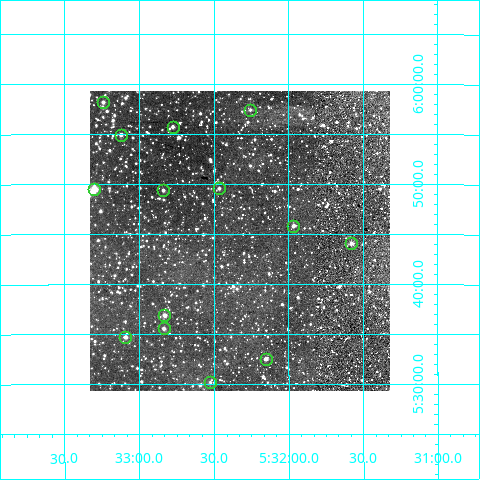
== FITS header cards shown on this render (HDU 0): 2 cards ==
NAXIS1  =                  300
NAXIS2  =                  300

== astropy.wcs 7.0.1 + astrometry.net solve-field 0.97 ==
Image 300 x 300 px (HDU 0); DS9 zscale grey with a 90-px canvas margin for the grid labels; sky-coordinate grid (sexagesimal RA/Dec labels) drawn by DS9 from the SOLVED WCS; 14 Tycho-2 reference stars matched to detected sources circled (green)
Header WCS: RA---TAN/DEC--TAN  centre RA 05:32:19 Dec +05:44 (83.08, +5.74 deg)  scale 6 arcsec/px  FOV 30.0' x 30.0'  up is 0 deg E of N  parity normal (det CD < 0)
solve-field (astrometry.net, Tycho-2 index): VERIFIED the header's WCS against the Tycho-2 star catalogue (verified at 2 index scales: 10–14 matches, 0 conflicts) and refined it, rather than solving blind
Solved WCS: RA---TAN-SIP/DEC--TAN-SIP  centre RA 05:32:20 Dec +05:44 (83.08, +5.74 deg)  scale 6 arcsec/px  FOV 30.0' x 30.0'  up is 0 deg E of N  parity normal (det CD < 0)
The solver's refit moves the header's centre by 1.7 arcsec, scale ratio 0.9997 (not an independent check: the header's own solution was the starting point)
Tycho-2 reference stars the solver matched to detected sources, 14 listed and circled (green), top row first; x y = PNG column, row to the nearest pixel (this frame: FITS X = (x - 90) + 1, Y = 300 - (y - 91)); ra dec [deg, ICRS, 3 dp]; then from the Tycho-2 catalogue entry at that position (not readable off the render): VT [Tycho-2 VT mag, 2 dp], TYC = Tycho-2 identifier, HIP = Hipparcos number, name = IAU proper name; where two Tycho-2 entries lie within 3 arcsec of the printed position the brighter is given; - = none
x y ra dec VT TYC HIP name
103 102 83.310 +5.970 11.45 126-1052-1 - -
250 110 83.064 +5.957 12.60 126-230-1 - -
173 127 83.194 +5.929 11.51 126-937-1 - -
121 135 83.281 +5.916 11.65 126-853-1 - -
219 188 83.116 +5.826 11.77 126-1088-1 - -
94 189 83.325 +5.825 9.52 126-622-1 - -
163 190 83.210 +5.823 11.57 126-934-1 - -
293 226 82.991 +5.764 11.16 126-188-1 - -
351 243 82.894 +5.735 11.15 126-620-1 - -
164 315 83.207 +5.615 10.94 122-88-1 - -
164 328 83.208 +5.593 11.34 122-94-1 - -
125 337 83.273 +5.578 11.26 122-134-1 - -
266 359 83.038 +5.542 10.82 122-292-1 - -
210 382 83.131 +5.503 12.48 122-302-1 - -